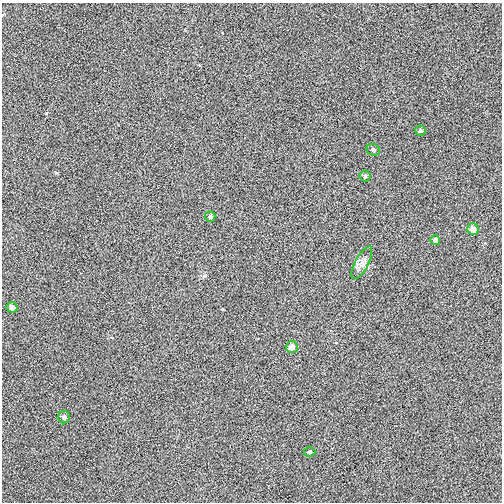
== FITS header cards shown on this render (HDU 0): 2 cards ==
NAXIS1  =                  500
NAXIS2  =                  500

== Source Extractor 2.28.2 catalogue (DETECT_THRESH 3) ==
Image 500 x 500 px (HDU 0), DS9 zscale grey, 1 PNG px = 1 image px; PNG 504 x 504 px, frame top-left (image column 1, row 500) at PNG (2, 3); each listed source drawn as its Kron ellipse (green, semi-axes under 4 px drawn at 4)
Background -2.67e-04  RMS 0.0073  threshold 0.0219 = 3 sigma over >= 5 px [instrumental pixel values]
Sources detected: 11; all 11 listed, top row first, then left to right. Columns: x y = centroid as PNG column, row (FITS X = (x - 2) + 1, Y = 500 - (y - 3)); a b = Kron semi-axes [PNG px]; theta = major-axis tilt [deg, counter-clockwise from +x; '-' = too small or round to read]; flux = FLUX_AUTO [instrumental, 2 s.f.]
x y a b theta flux
421 131 5 5 - 1.1
373 150 7 5 -21 1
365 176 5 5 - 0.83
210 217 5 5 - 1.1
473 229 6 5 - 3.3
435 240 5 4 - 1.7
362 263 18 6 62 3
12 307 5 5 - 2.3
292 347 6 6 - 3.1
64 417 6 6 - 1.4
309 452 6 4 -1 0.85